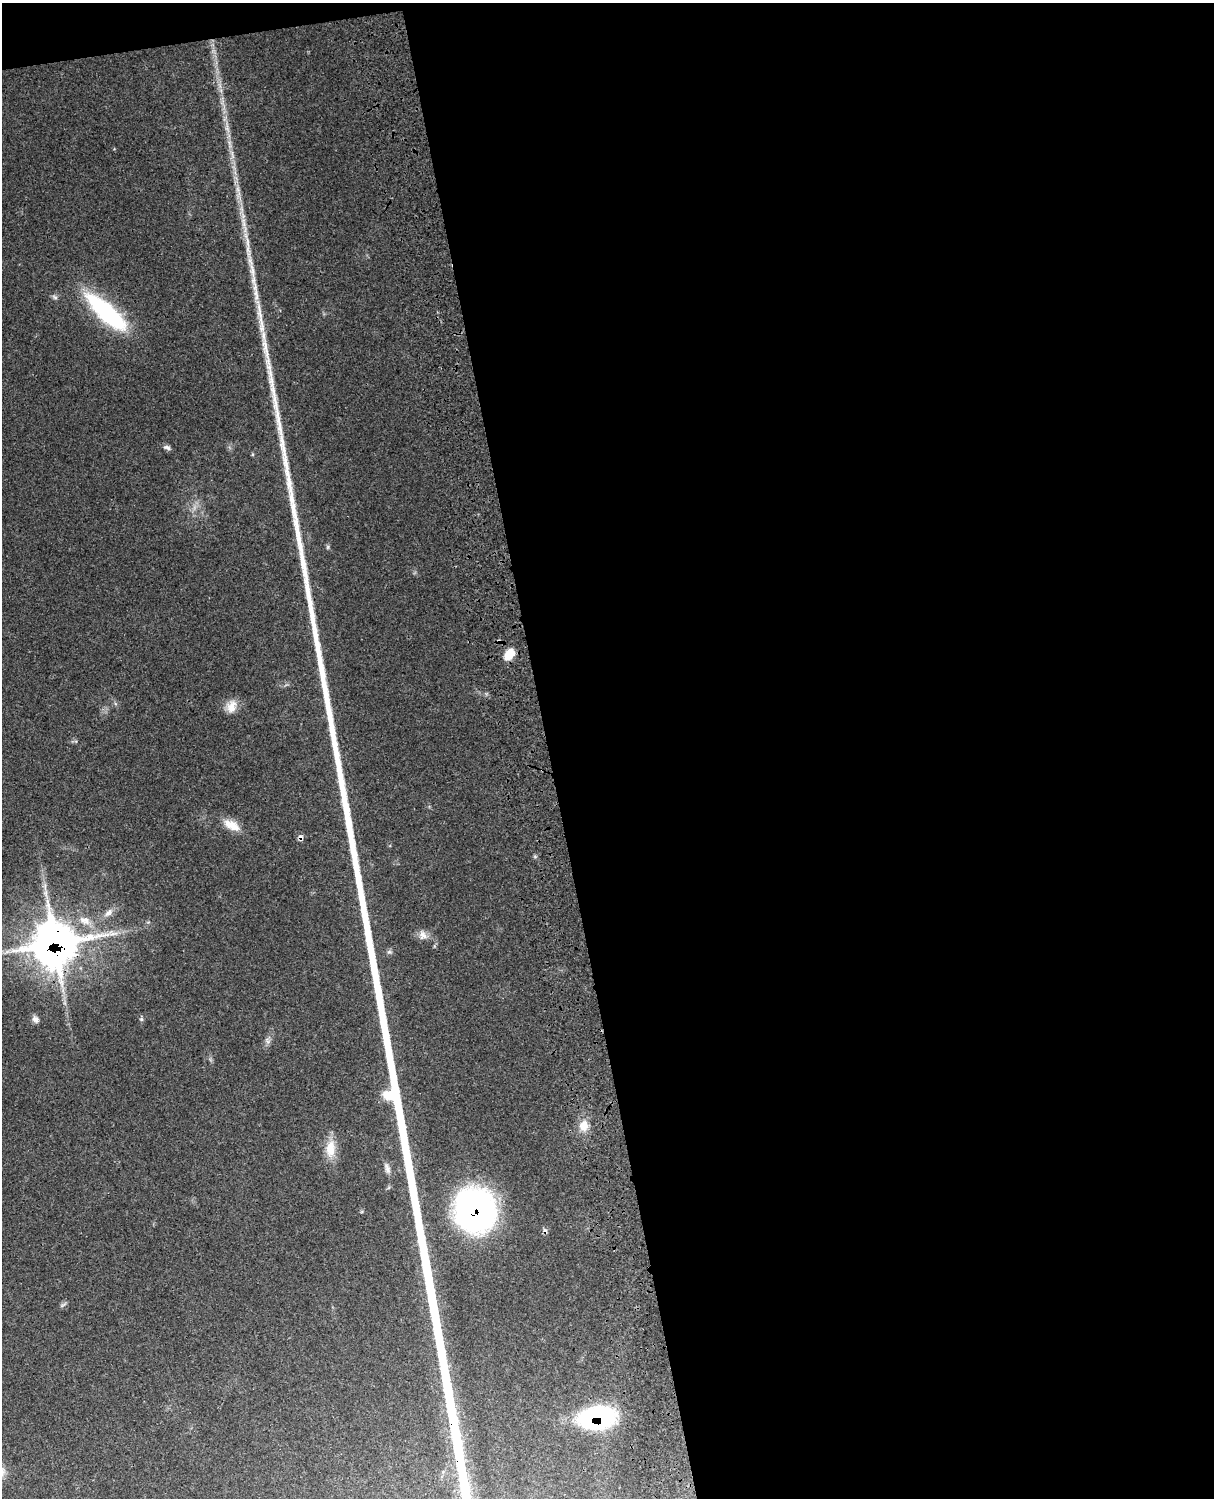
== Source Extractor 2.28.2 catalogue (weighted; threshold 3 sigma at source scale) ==
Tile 4 of 4 x 3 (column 4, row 1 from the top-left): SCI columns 3759-4970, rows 3268-4763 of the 5088 x 4924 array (HDU 1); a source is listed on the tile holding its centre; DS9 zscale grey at full resolution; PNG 1216 x 1500 px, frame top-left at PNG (2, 3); no overlay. Shown black and unused: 56% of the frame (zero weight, under 3 of 4 exposures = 6% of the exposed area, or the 3 px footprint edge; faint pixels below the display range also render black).
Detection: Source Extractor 2.28.2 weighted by HDU 2 'WHT'; one run over the whole footprint, this tile lists its part. Background 0.109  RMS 0.0066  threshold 0.0298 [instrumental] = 3 sigma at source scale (4.5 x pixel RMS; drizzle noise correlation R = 1.50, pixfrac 1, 0.05/0.05 arcsec/px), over >= 5 px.
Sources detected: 29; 1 cosmic-ray / hot-pixel residue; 1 long thin detection or spike segment (spike, bleed or trail) — not listed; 1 inside a brighter listed object's ellipse — not listed separately; the other 26 listed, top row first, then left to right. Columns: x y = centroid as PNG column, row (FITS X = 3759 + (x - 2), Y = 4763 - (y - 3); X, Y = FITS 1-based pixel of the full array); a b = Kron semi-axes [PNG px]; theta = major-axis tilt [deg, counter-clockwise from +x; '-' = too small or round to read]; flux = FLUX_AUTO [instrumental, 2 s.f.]
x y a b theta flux
227 128 15 6 -80 4.4
232 155 17 4 -83 3.9
238 189 9 5 -71 2.7
247 242 20 5 -83 6.5
254 283 36 7 -77 13
55 297 8 5 -36 1.5
106 312 58 17 -42 74
167 447 10 6 -20 2
328 547 6 4 89 1.1
509 654 15 10 50 8.8
231 706 17 13 73 8
232 825 23 11 -28 9.4
301 837 9 6 -83 2.1
109 912 15 8 42 4.3
85 920 17 11 -21 8
423 935 14 11 -61 4.3
55 943 18 17 - 1500
35 1019 10 7 -55 2.7
141 1019 6 5 - 1.1
267 1041 10 6 -54 2
584 1126 12 9 81 8.8
330 1149 24 12 87 12
387 1169 16 6 -72 3.4
475 1210 40 37 -71 210
62 1305 10 4 34 1.3
597 1418 33 19 7 89
Overlapping masked pixels (flux is a lower limit): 4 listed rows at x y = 301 837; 55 943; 475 1210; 597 1418
Unlisted compact peaks at least as high as the median listed source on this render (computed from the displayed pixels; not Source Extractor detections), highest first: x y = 265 347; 269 367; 389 952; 262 328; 281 445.